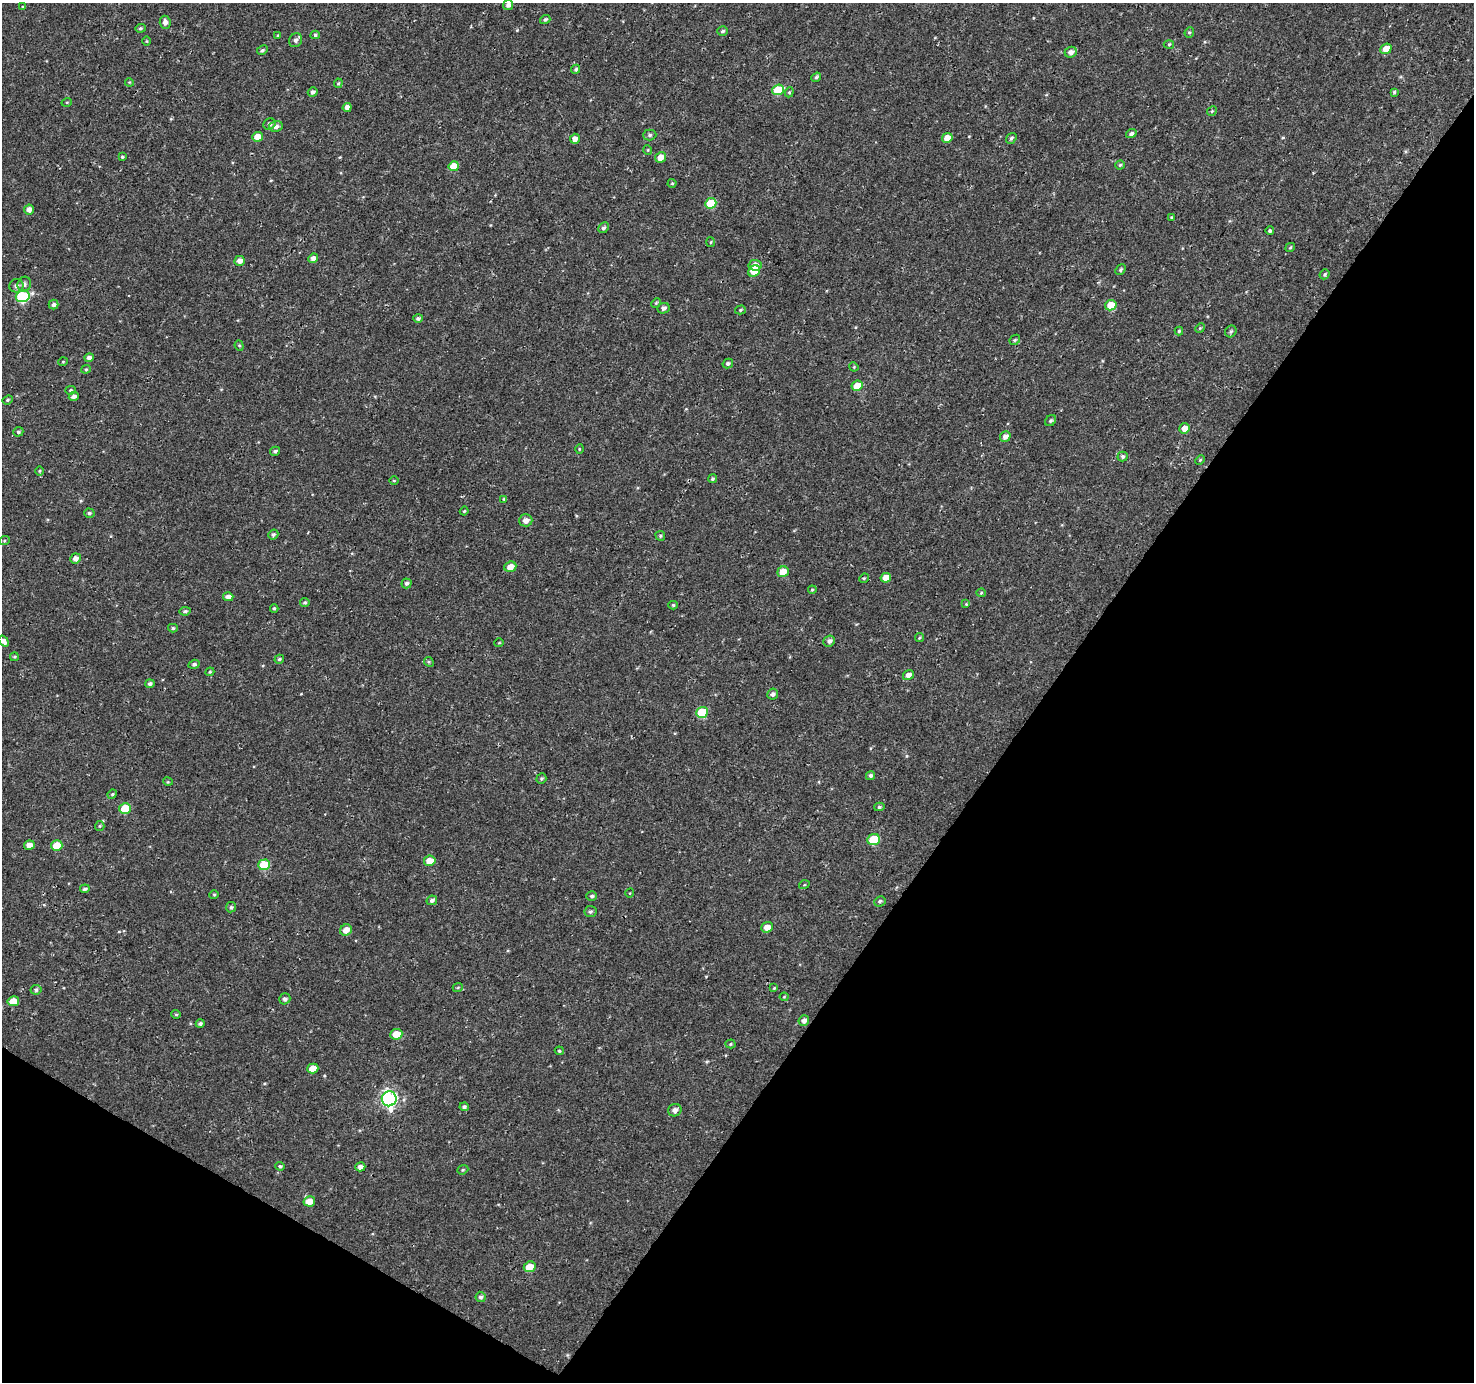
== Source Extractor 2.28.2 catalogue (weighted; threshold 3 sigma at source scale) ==
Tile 15 of 4 x 4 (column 3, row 4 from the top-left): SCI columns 2955-4426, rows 257-1636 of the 5900 x 5964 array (HDU 1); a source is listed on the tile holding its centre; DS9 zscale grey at full resolution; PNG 1476 x 1384 px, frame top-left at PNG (2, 3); each listed source drawn as its Kron ellipse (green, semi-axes under 4 px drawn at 4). Shown black and unused: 34% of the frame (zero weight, under 3 of 4 exposures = <1% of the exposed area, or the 3 px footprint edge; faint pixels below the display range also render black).
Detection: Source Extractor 2.28.2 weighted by HDU 2 'WHT'; one run over the whole footprint, this tile lists its part. Background 4.57e-04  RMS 0.0026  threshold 0.0118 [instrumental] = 3 sigma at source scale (4.5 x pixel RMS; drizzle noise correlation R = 1.50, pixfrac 1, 0.0396/0.0396 arcsec/px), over >= 5 px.
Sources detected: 167; all 167 listed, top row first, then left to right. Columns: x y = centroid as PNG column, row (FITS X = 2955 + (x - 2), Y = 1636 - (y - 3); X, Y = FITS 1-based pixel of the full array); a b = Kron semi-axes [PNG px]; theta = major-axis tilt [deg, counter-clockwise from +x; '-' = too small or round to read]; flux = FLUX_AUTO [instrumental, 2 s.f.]
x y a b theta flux
508 5 5 5 - 0.95
23 7 3 3 - 0.25
545 19 5 4 - 0.54
165 22 6 5 - 1.1
140 28 5 4 - 0.38
722 31 5 4 - 0.51
1189 32 5 4 - 0.36
315 35 4 4 - 0.39
278 36 4 3 - 0.32
296 40 7 6 - 0.83
147 41 5 3 - 0.23
1169 44 5 3 - 0.27
1386 49 6 5 - 2.7
262 50 6 4 28 0.44
1071 52 6 5 - 1.2
576 69 5 4 - 0.47
816 77 5 4 - 0.52
129 82 4 3 - 0.22
338 83 5 4 - 0.31
778 90 6 5 - 10
313 92 5 4 - 0.67
789 92 5 4 - 0.36
1394 92 4 3 - 0.39
67 102 5 3 - 0.23
347 107 4 4 - 1.4
1212 111 5 4 - 0.39
269 124 6 5 - 0.77
276 126 7 5 13 1.2
1131 134 5 4 - 0.78
650 135 6 5 - 0.56
257 137 5 5 - 3.2
947 138 5 4 - 3.2
1011 138 6 5 - 0.52
575 139 5 5 - 1.2
648 150 5 3 - 0.23
122 157 4 4 - 0.4
660 157 5 5 - 2.8
1120 165 4 4 - 0.32
454 166 5 5 - 4.5
672 183 4 4 - 0.31
711 203 6 5 - 9.3
29 209 5 5 - 1.3
1172 217 3 3 - 0.26
603 228 6 4 44 0.54
1270 231 4 4 - 0.47
711 242 5 3 - 0.23
1290 247 5 3 - 0.3
313 258 5 4 - 1.3
240 261 5 5 - 1.5
755 265 6 5 - 2.1
1120 270 6 4 48 0.49
754 271 6 5 - 5.9
1325 274 5 4 - 0.45
24 284 8 6 62 0.96
16 286 7 6 - 1
23 296 7 5 17 21
656 303 5 4 - 0.31
54 304 5 5 - 0.84
1111 305 6 5 - 4.2
664 308 6 5 - 0.91
740 310 5 4 - 0.4
418 318 5 4 - 0.49
1200 328 5 4 - 0.24
1179 331 4 4 - 0.34
1231 331 6 5 - 0.54
1015 340 6 4 45 0.33
239 346 5 4 - 0.33
89 358 4 4 - 1
63 362 5 3 - 0.19
728 364 5 4 - 0.56
854 367 5 4 - 0.24
86 369 4 4 - 0.32
857 386 6 5 - 4
71 390 5 4 - 0.36
74 397 5 4 - 0.97
8 400 5 4 - 0.34
1050 421 6 5 - 0.47
1185 428 5 5 - 2.5
18 432 5 4 - 0.54
1005 436 5 5 - 1.2
579 449 5 3 - 0.23
275 451 5 4 - 0.51
1123 457 5 5 - 0.5
1200 460 5 4 - 0.3
39 471 5 3 - 0.26
712 479 4 4 - 0.44
394 480 4 3 - 0.26
504 499 4 4 - 0.37
464 511 4 4 - 0.25
89 513 5 4 - 0.44
526 520 7 6 - 1.6
273 534 5 4 - 0.55
660 536 5 4 - 0.37
4 541 5 3 - 0.27
75 558 5 5 - 1.2
510 567 6 5 - 2.5
783 572 6 5 - 3.7
864 578 5 4 - 0.28
886 578 5 4 - 2.6
407 583 5 5 - 0.65
812 590 4 3 - 0.24
981 593 5 4 - 0.29
228 597 5 4 - 1.2
305 603 5 4 - 0.4
966 604 4 4 - 0.25
673 605 5 4 - 0.37
274 608 4 3 - 0.31
185 611 5 4 - 0.46
173 628 5 4 - 0.41
919 638 5 3 - 0.31
4 641 6 4 -53 1
829 641 6 5 - 0.91
499 643 5 3 - 0.2
14 657 4 3 - 0.33
279 659 5 4 - 0.46
429 662 5 4 - 0.31
194 664 5 4 - 0.52
210 672 4 4 - 0.32
908 675 6 5 - 1.3
150 684 5 4 - 0.7
773 694 6 5 - 0.73
702 712 6 5 - 9.8
870 775 5 4 - 0.57
541 779 5 5 - 0.48
168 782 5 3 - 0.23
112 794 5 4 - 0.34
879 807 5 4 - 0.46
125 808 6 5 - 7.6
100 826 5 4 - 0.31
874 840 6 5 - 9.7
29 845 5 4 - 1.7
57 845 6 5 - 4
430 861 6 5 - 3.4
264 865 6 5 - 10
804 885 5 3 - 0.25
85 889 5 4 - 0.53
630 893 4 3 - 0.18
214 895 5 4 - 0.3
592 896 5 4 - 0.56
432 900 5 4 - 0.7
880 901 6 5 - 0.52
231 907 5 5 - 0.5
590 912 6 5 - 0.54
767 927 6 5 - 2.2
346 930 6 5 - 2.1
458 987 5 3 - 0.25
774 988 3 3 - 0.2
36 990 5 5 - 0.57
784 997 4 4 - 0.25
285 999 6 5 - 0.67
13 1001 5 5 - 3.6
176 1014 5 4 - 0.31
804 1020 5 5 - 1
200 1023 4 4 - 0.53
396 1034 6 5 - 3.1
730 1044 5 4 - 0.3
559 1051 4 3 - 0.34
313 1068 5 5 - 3
389 1099 7 7 - 64
464 1107 4 4 - 0.61
675 1110 7 6 - 1.2
280 1166 4 4 - 0.43
360 1167 5 4 - 0.99
463 1170 6 4 21 0.35
309 1201 6 5 - 3.1
530 1267 6 5 - 4
481 1297 5 5 - 0.59
Isophote crosses this tile's border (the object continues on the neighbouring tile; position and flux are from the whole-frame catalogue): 1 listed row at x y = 4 641